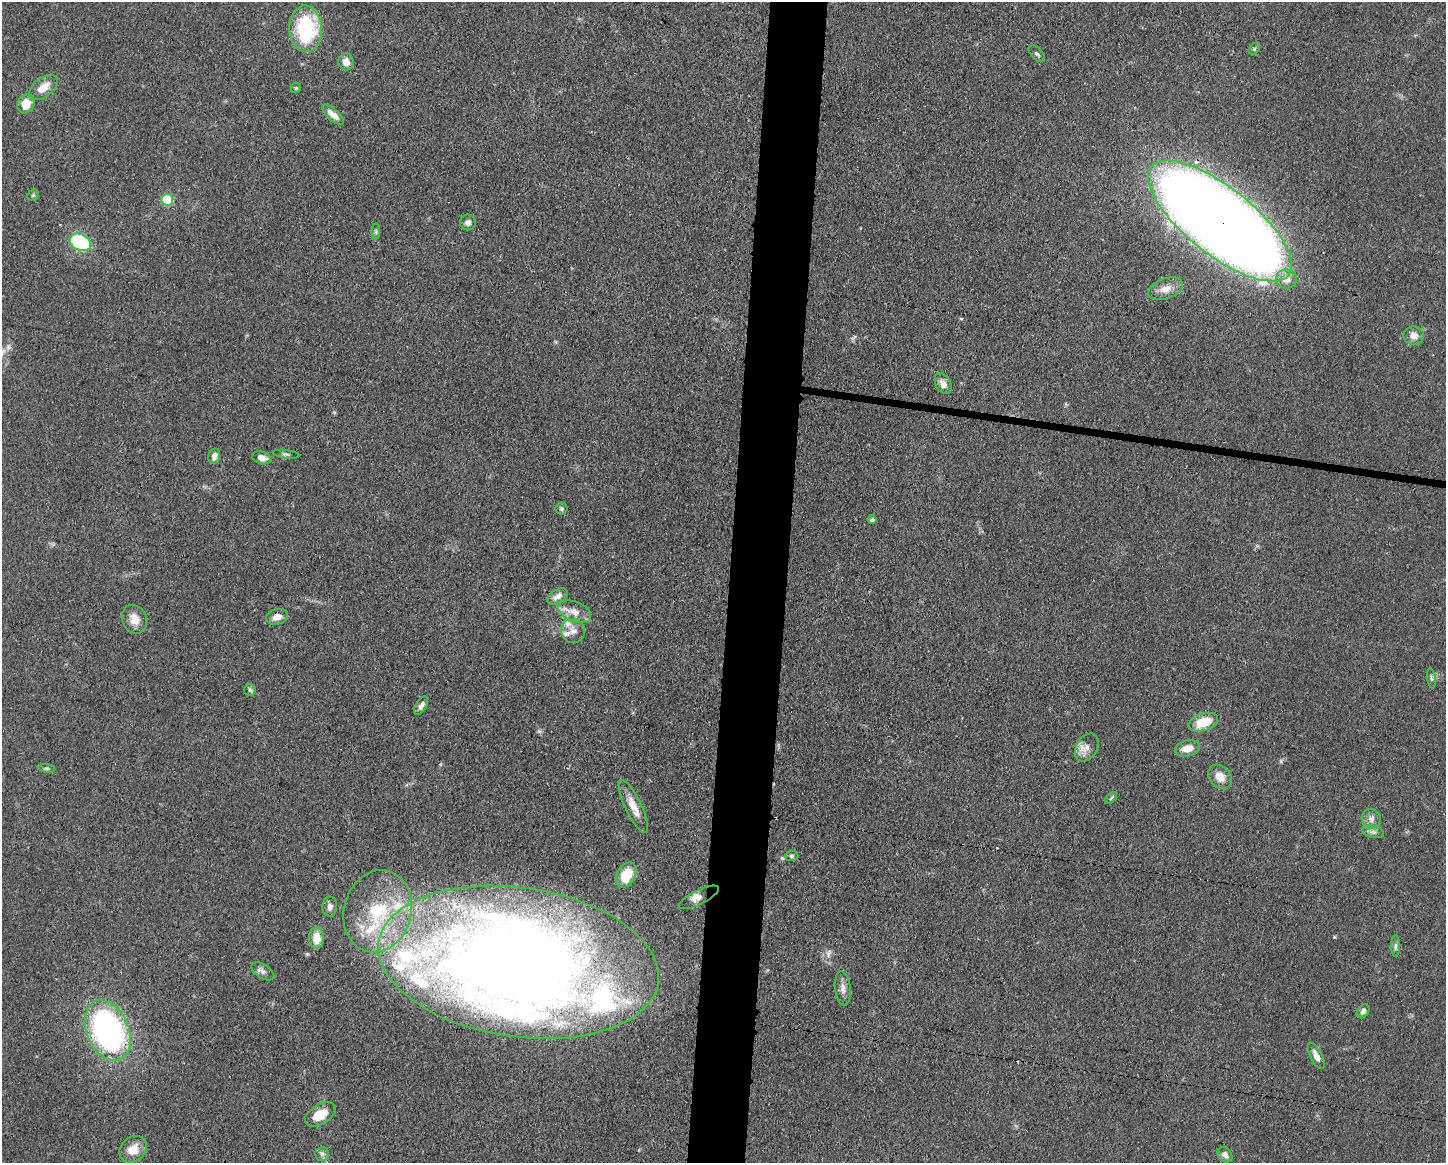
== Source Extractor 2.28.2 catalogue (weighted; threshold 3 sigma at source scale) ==
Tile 8 of 3 x 4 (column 2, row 3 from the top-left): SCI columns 1558-3001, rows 1167-2327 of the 4672 x 4656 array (HDU 1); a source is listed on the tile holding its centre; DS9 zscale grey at full resolution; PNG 1448 x 1165 px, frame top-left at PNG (2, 2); each listed source drawn as its Kron ellipse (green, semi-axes under 4 px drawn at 4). Shown black and unused: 4% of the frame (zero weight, under 3 of 4 exposures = <1% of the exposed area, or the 3 px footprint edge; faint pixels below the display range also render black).
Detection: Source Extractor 2.28.2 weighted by HDU 2 'WHT'; one run over the whole footprint, this tile lists its part. Background 0.0585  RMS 0.0042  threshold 0.019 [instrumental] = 3 sigma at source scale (4.5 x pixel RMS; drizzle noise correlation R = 1.50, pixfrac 1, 0.05/0.05 arcsec/px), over >= 5 px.
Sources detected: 70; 2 cosmic-ray / hot-pixel residue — neither listed nor drawn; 11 inside a brighter listed object's ellipse — not listed separately; the other 57 listed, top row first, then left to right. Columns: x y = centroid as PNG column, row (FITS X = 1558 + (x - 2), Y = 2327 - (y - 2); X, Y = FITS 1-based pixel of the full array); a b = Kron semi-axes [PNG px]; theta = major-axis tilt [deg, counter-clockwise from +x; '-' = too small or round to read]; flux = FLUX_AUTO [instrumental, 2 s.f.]
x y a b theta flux
306 29 23 16 -87 36
1254 49 6 5 - 0.67
1037 54 10 5 -44 1.1
346 62 8 7 - 3.3
43 87 16 9 38 5.6
296 88 5 4 - 0.56
26 104 10 8 62 6.5
333 115 13 5 -42 3.4
33 195 6 5 - 0.61
167 200 6 6 - 21
1220 221 87 33 -38 1100
468 222 8 8 - 1.8
376 232 8 4 -90 0.6
80 242 11 8 -27 40
1286 279 10 9 - 4.4
1165 289 18 10 20 4.4
1414 336 10 9 - 3.5
943 384 11 7 -60 2.9
286 454 13 3 -7 0.78
214 456 8 5 77 2
262 458 9 6 -16 3.1
562 509 6 6 - 0.89
872 520 4 4 - 1
557 596 11 6 30 2.7
575 612 17 10 -23 4.4
277 617 11 7 15 3.5
134 619 15 12 -66 4.9
573 631 12 11 - 3.2
1431 678 10 3 -81 0.81
250 690 6 6 - 0.89
421 706 10 5 58 1.8
1203 722 15 8 17 10
1087 747 15 10 59 3.5
1187 748 13 8 14 4.8
47 768 8 4 -8 0.73
1220 777 13 10 -49 4.9
1111 798 7 4 45 0.75
633 807 29 8 -64 6.1
1371 819 10 9 - 2.3
1373 832 11 6 -13 1.6
792 856 7 5 3 0.9
626 875 13 9 62 11
699 897 22 7 26 2.7
330 907 10 7 88 1.8
378 911 42 33 74 37
316 938 10 7 -86 6.1
1395 946 11 4 90 1
518 962 141 74 -8 740
263 971 13 7 -32 1.8
843 988 17 8 -84 2.8
1363 1011 7 5 56 1.3
108 1030 31 21 -66 120
1316 1056 14 6 -63 3.3
320 1114 17 10 32 8.1
133 1149 15 12 41 6.4
322 1154 7 7 - 1.2
1225 1155 9 6 -48 2.2
Overlapping masked pixels (flux is a lower limit): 3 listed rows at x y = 1220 221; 518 962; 108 1030